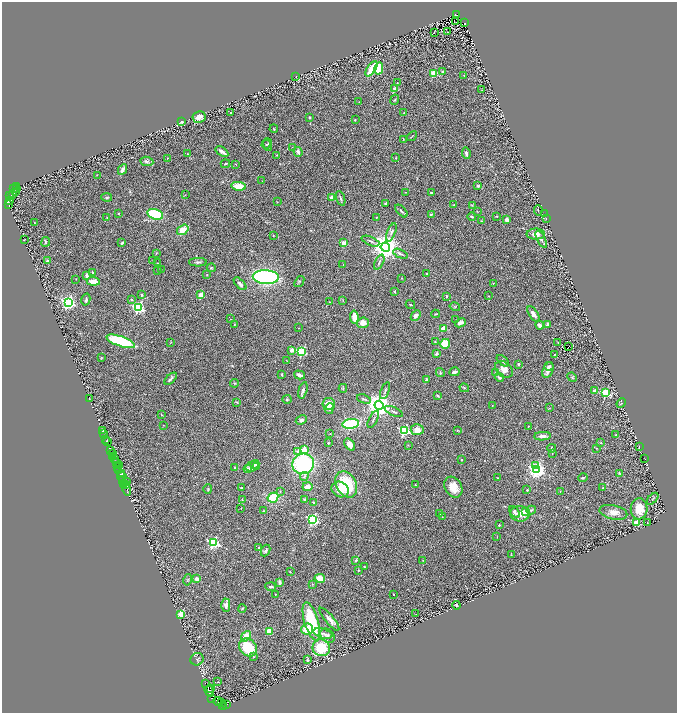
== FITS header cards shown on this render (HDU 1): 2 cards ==
NAXIS1  =                 1349
NAXIS2  =                 1421

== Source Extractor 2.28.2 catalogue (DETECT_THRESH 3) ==
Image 1349 x 1421 px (HDU 1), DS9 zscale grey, zoomed out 1/2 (1 PNG px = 2 x 2 image px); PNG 679 x 715 px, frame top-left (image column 1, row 1421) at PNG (2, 2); each listed source drawn as its Kron ellipse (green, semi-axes under 4 px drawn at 4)
Background 0.152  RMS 0.018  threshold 0.0549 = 3 sigma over >= 5 px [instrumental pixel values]
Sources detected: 349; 40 cannot appear on this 1/2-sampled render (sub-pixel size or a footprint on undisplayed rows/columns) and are neither listed nor drawn; the other 309 listed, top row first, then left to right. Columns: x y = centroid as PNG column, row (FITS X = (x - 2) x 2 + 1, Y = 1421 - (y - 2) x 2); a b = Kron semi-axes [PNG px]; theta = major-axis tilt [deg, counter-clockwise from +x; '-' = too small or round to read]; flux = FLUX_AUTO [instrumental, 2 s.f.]
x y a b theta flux
456 14 2 1 - 3.6
456 22 2 1 - 2.6
465 23 2 2 - 16
434 32 2 2 - 0.79
448 32 2 1 - 1
379 68 6 4 77 51
371 69 9 3 57 110
442 71 2 2 - 11
434 73 3 2 - 150
296 76 2 1 - 0.87
464 76 2 2 - 2.5
397 83 2 2 - 1.6
395 89 2 2 - 40
482 90 3 2 - 1.9
395 100 5 3 - 3.6
359 102 2 2 - 1.7
231 112 3 2 - 1.8
404 113 2 2 - 3.1
199 117 6 6 - 25
310 117 3 3 - 2.4
355 120 3 3 - 3.1
182 122 3 2 - 3.6
274 129 4 2 - 2.2
412 136 6 2 40 2.1
403 139 3 2 - 1.7
266 144 4 3 - 3.2
268 145 7 3 -77 4.7
292 147 2 2 - 1.3
222 152 7 2 -35 18
298 152 5 3 - 12
466 153 6 3 -83 8.5
188 154 2 2 - 3.4
277 155 4 2 - 2.2
167 158 2 2 - 1.7
396 158 2 2 - 1.7
147 161 7 4 -8 8.5
225 164 5 2 - 3.4
236 164 4 1 - 1.1
123 169 6 3 63 17
97 175 3 2 - 1.1
262 181 3 1 - 1.1
16 186 2 2 - 4.5
239 186 7 4 -5 50
478 186 2 2 - 21
14 189 3 1 - 19
17 189 2 1 - 13
15 191 4 2 - 25
405 192 2 2 - 1.1
431 193 3 3 - 4.1
13 195 3 1 - 0.44
185 195 2 2 - 1.2
10 196 2 1 - 17
107 197 5 3 - 5.3
332 197 2 2 - 51
341 198 7 2 -71 5.9
9 200 3 1 - 16
277 202 2 2 - 1.4
385 204 2 2 - 3.7
8 205 3 2 - 26
454 205 2 2 - 2.3
472 205 4 3 - 2.6
538 210 5 2 - 1.9
401 211 8 3 -47 5.8
477 211 3 2 - 1.2
118 213 2 2 - 3.6
155 214 8 5 -16 210
544 214 2 2 - 1.1
431 215 3 3 - 4.2
496 216 3 2 - 1.5
376 217 2 2 - 2.6
472 217 4 2 - 4
107 218 3 2 - 1.7
546 219 3 1 - 1
507 220 3 3 - 13
481 221 3 2 - 2.4
34 222 2 2 - 2.1
183 230 6 4 35 39
391 232 10 3 68 8.7
536 234 9 5 0 30
273 235 3 2 - 1.7
541 239 9 3 -63 10
24 240 3 2 - 1.4
370 241 9 3 -23 7.3
46 242 5 3 - 3.3
122 243 4 2 - 4.6
344 243 3 2 - 67
385 247 4 4 - 5200
156 253 3 2 - 2.1
400 254 8 3 -24 5.9
153 260 2 2 - 1.3
47 261 3 3 - 5.1
198 262 9 3 2 7
379 262 8 3 64 6
157 263 3 2 - 1.2
343 264 2 1 - 1.1
211 268 4 3 - 3.1
158 270 3 2 - 1.4
161 270 3 2 - 1.6
93 273 3 3 - 5
426 273 2 2 - 2.1
87 275 4 3 - 11
207 275 2 2 - 4.2
266 277 13 7 -4 560
402 278 3 2 - 1.4
76 279 2 2 - 1.1
93 281 6 3 -6 37
299 282 6 3 53 3.7
493 283 3 2 - 1.2
240 284 8 3 -45 11
395 291 2 2 - 10
141 295 2 2 - 11
201 295 2 2 - 68
447 296 2 2 - 9
489 296 2 2 - 1.7
86 300 6 4 76 6.3
131 300 3 3 - 3.3
343 300 3 2 - 1.5
68 302 4 4 - 980
329 302 3 2 - 1.1
410 304 5 2 - 2.3
455 307 5 3 - 3.5
138 308 4 3 - 580
436 314 4 2 - 2.7
533 314 9 4 -56 16
416 315 6 4 47 13
354 317 6 3 -81 50
231 319 2 2 - 1.5
456 320 2 2 - 1.6
363 323 6 5 - 28
460 323 6 4 26 13
547 324 2 2 - 24
234 325 2 2 - 2.5
540 325 4 3 - 13
298 328 2 2 - 1.1
443 328 2 2 - 76
121 341 15 5 -19 250
171 342 4 2 - 1.9
435 342 3 3 - 2.3
558 343 3 2 - 1.8
445 344 5 4 - 87
568 347 4 2 - 1.3
292 350 3 3 - 16
302 352 4 3 - 240
436 353 4 3 - 6.8
554 354 2 2 - 2.4
101 357 3 2 - 2.3
286 360 3 2 - 1.3
503 361 7 3 -42 9.7
518 364 4 3 - 6.5
549 366 4 4 - 7
504 369 10 7 -39 31
548 370 8 5 67 19
454 372 5 3 - 15
440 373 4 3 - 4.1
496 373 2 2 - 6.3
282 375 4 3 - 3.1
299 375 6 3 -17 17
499 377 5 4 - 6.5
572 377 5 3 - 3.8
171 379 8 3 44 9.4
426 380 4 3 - 9.9
235 383 4 3 - 3.6
343 388 4 3 - 3.3
464 388 5 2 - 2.9
303 390 8 4 75 10
594 390 2 2 - 12
385 391 9 3 70 6
606 393 3 3 - 280
438 396 2 2 - 16
89 399 2 1 - 0.97
287 399 5 3 - 4.8
364 399 7 2 -20 5.1
237 402 3 3 - 2.7
621 403 5 2 - 2.1
329 404 6 6 - 39
379 405 4 4 - 4200
492 405 2 2 - 1.3
549 408 4 2 - 1.8
329 409 5 4 - 8
394 412 10 2 -24 6.6
161 415 3 2 - 2.4
373 419 9 2 63 5.3
301 420 6 4 27 9.6
351 424 8 5 7 230
163 425 2 2 - 1.2
528 426 3 2 - 1.9
404 430 3 3 - 490
417 430 6 5 - 34
457 430 3 2 - 2.1
102 431 2 1 - 4.2
103 433 2 1 - 15
330 434 2 2 - 1.4
616 435 2 2 - 6.8
542 436 8 3 3 15
105 439 2 1 - 1.7
107 441 3 2 - 6.5
328 443 2 2 - 7.8
601 443 3 2 - 2.3
350 445 7 4 -52 18
408 445 3 3 - 1.9
639 446 2 1 - 1.8
552 448 4 2 - 3.9
596 448 2 2 - 2.2
304 449 3 3 - 120
110 451 2 1 - 10
298 451 3 3 - 10
552 453 2 2 - 1.6
113 454 3 2 - 40
113 456 2 1 - 55
114 458 3 1 - 49
461 459 2 2 - 2.6
644 459 2 1 - 0.88
117 462 4 2 - 23
255 464 4 3 - 5.9
303 464 11 10 - 400
120 466 2 2 - 12
252 466 7 5 18 14
257 466 3 2 - 9.1
535 466 3 2 - 44
235 467 2 2 - 4.4
117 468 2 1 - 23
248 469 4 3 - 18
536 470 4 4 - 1400
119 471 3 2 - 32
122 474 3 2 - 43
619 474 3 2 - 2
122 476 5 1 - 22
304 476 4 3 - 5.8
497 478 2 2 - 1.4
583 478 5 3 - 3.8
123 480 2 2 - 52
126 482 3 1 - 3.7
124 483 2 1 - 38
346 484 14 10 -62 180
126 485 2 1 - 11
415 485 3 2 - 2.2
307 487 5 4 - 23
453 487 11 8 -61 45
241 488 2 2 - 4.2
603 488 2 2 - 7.8
127 489 6 3 -77 1.4
208 489 4 2 - 2.7
340 489 9 7 -30 33
527 490 3 2 - 2.9
280 491 3 3 - 2.3
560 491 3 2 - 1.5
273 498 5 4 - 130
242 499 3 2 - 2.2
305 499 4 3 - 4.7
653 499 7 3 48 4.5
314 502 2 2 - 7.4
241 508 2 1 - 1.2
639 509 10 8 -89 59
531 510 5 3 - 7.2
264 511 3 2 - 1.8
514 512 6 4 -54 11
526 512 3 3 - 130
613 512 14 7 -13 28
440 513 2 2 - 11
520 514 9 7 -6 32
442 517 2 2 - 2.8
313 520 4 3 - 560
647 522 2 1 - 1.6
637 523 3 3 - 110
499 525 2 2 - 4
497 537 2 1 - 1.1
213 543 3 3 - 550
259 547 2 1 - 2
266 551 6 3 64 8.3
511 554 4 2 - 1.5
356 560 2 2 - 15
423 560 2 2 - 1.5
364 566 3 2 - 2.2
358 570 2 2 - 5.6
290 572 2 2 - 1.7
320 578 5 4 - 46
196 579 2 2 - 39
188 580 6 3 77 3.6
280 583 3 2 - 16
312 584 4 3 - 2.7
270 587 5 3 - 7.6
275 594 2 2 - 3.2
394 594 2 2 - 4.3
226 605 6 4 89 17
456 605 4 3 - 4.6
242 608 4 2 - 3.3
181 614 3 3 - 130
416 614 3 2 - 1.8
329 619 14 4 -50 19
311 621 20 7 -73 230
307 629 6 5 - 54
269 631 3 2 - 83
323 633 10 4 -16 15
246 636 6 4 50 34
328 636 8 6 -44 17
248 647 10 8 -46 140
321 648 9 8 - 120
253 656 3 3 - 2
197 659 7 6 - 8.7
307 659 4 2 - 2.5
218 682 2 1 - 0.98
205 684 2 1 - 19
210 688 2 1 - 8.9
209 691 6 2 -72 0.5
212 698 2 1 - 27
217 701 4 3 - 98
221 702 2 1 - 17
226 704 3 1 - 28
223 705 4 2 - 54
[40 sub-pixel or undisplayed-footprint detections neither listed nor drawn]